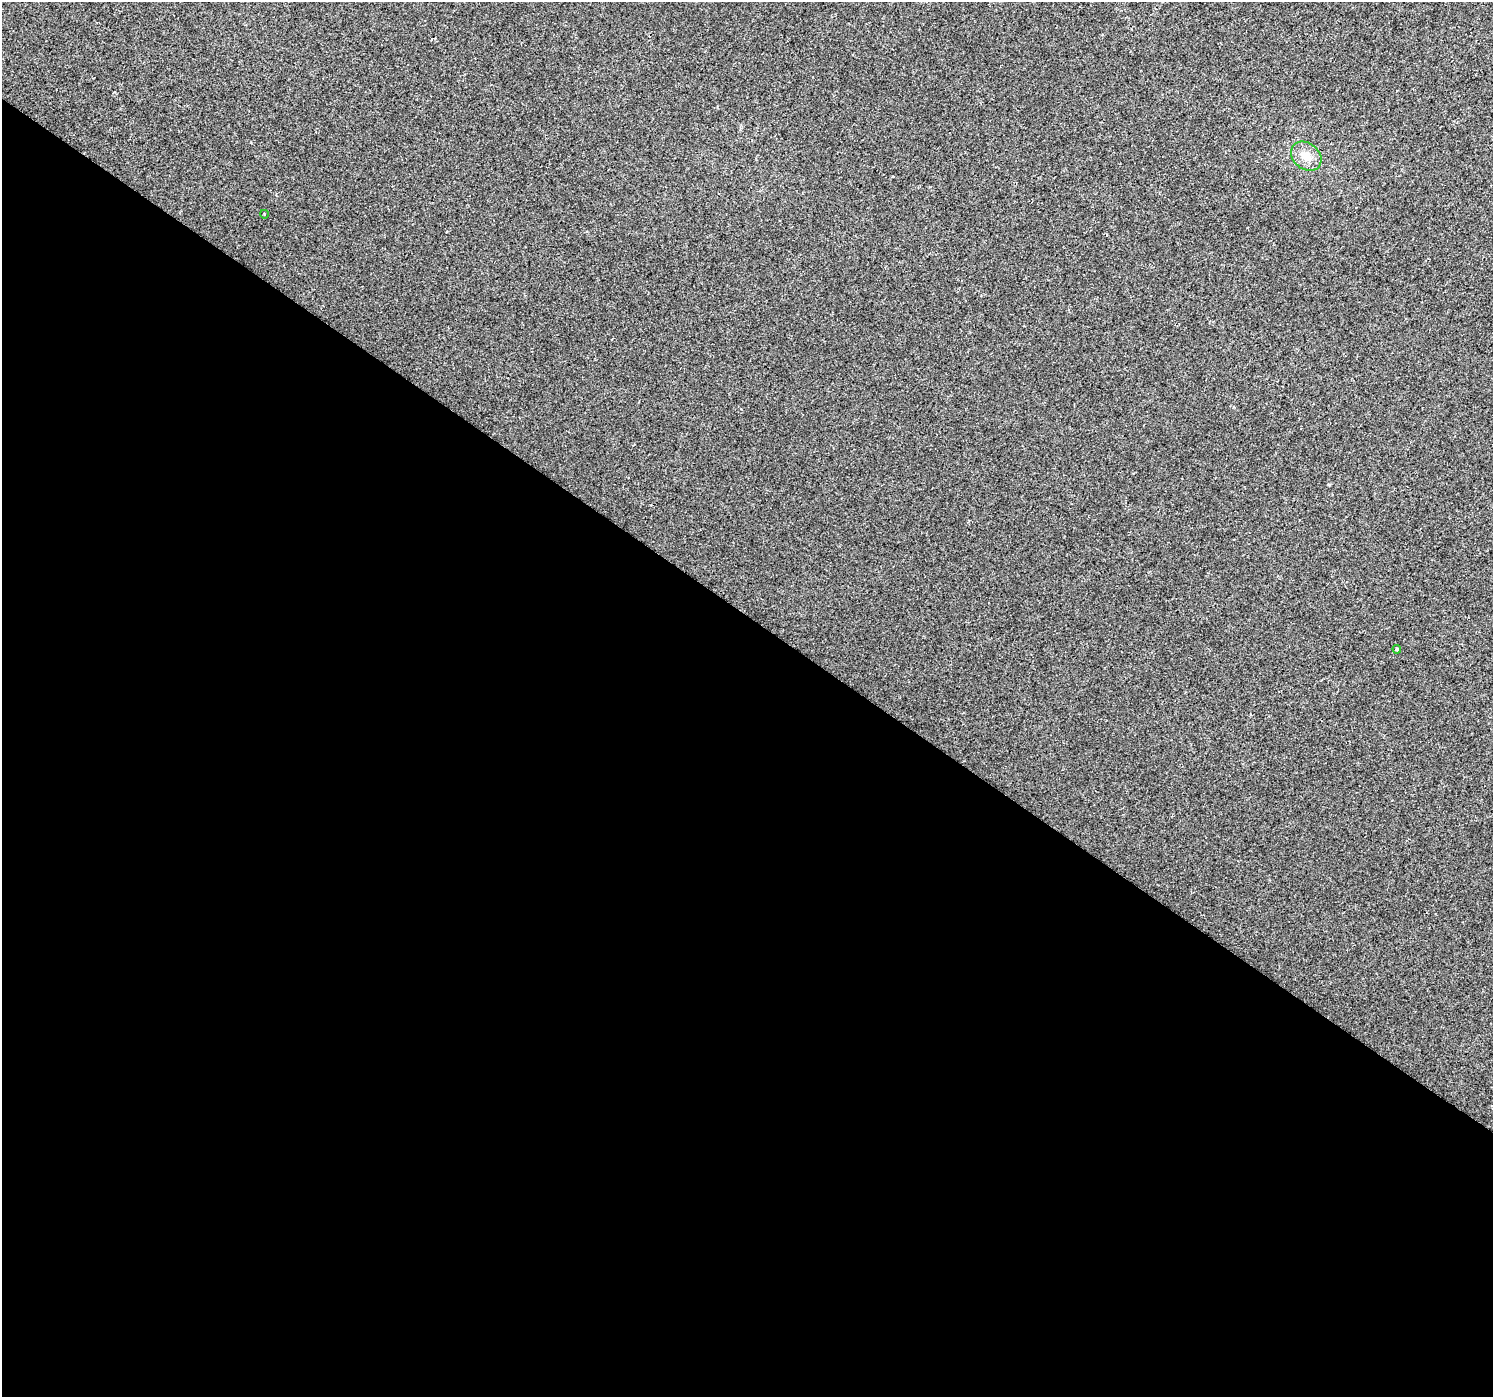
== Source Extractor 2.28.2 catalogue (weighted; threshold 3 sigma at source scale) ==
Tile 14 of 4 x 4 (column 2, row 4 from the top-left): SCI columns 1497-2987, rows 250-1644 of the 5973 x 6013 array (HDU 1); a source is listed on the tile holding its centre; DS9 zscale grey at full resolution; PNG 1495 x 1399 px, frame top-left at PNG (2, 2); each listed source drawn as its Kron ellipse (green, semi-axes under 4 px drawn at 4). Shown black and unused: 56% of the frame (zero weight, under 2 of 3 exposures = <1% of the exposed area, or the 3 px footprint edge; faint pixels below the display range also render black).
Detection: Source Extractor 2.28.2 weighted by HDU 2 'WHT'; one run over the whole footprint, this tile lists its part. Background 0.011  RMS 0.01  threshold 0.0457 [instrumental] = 3 sigma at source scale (4.5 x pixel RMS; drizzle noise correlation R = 1.50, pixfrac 1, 0.0396/0.0396 arcsec/px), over >= 5 px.
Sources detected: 3; all 3 listed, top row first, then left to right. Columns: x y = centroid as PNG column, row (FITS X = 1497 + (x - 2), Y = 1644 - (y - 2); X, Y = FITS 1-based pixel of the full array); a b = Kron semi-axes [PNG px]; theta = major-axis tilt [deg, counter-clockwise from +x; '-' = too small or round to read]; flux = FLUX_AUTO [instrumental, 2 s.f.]
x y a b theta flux
1306 156 17 13 -39 12
264 214 4 3 - 0.69
1397 649 4 4 - 1